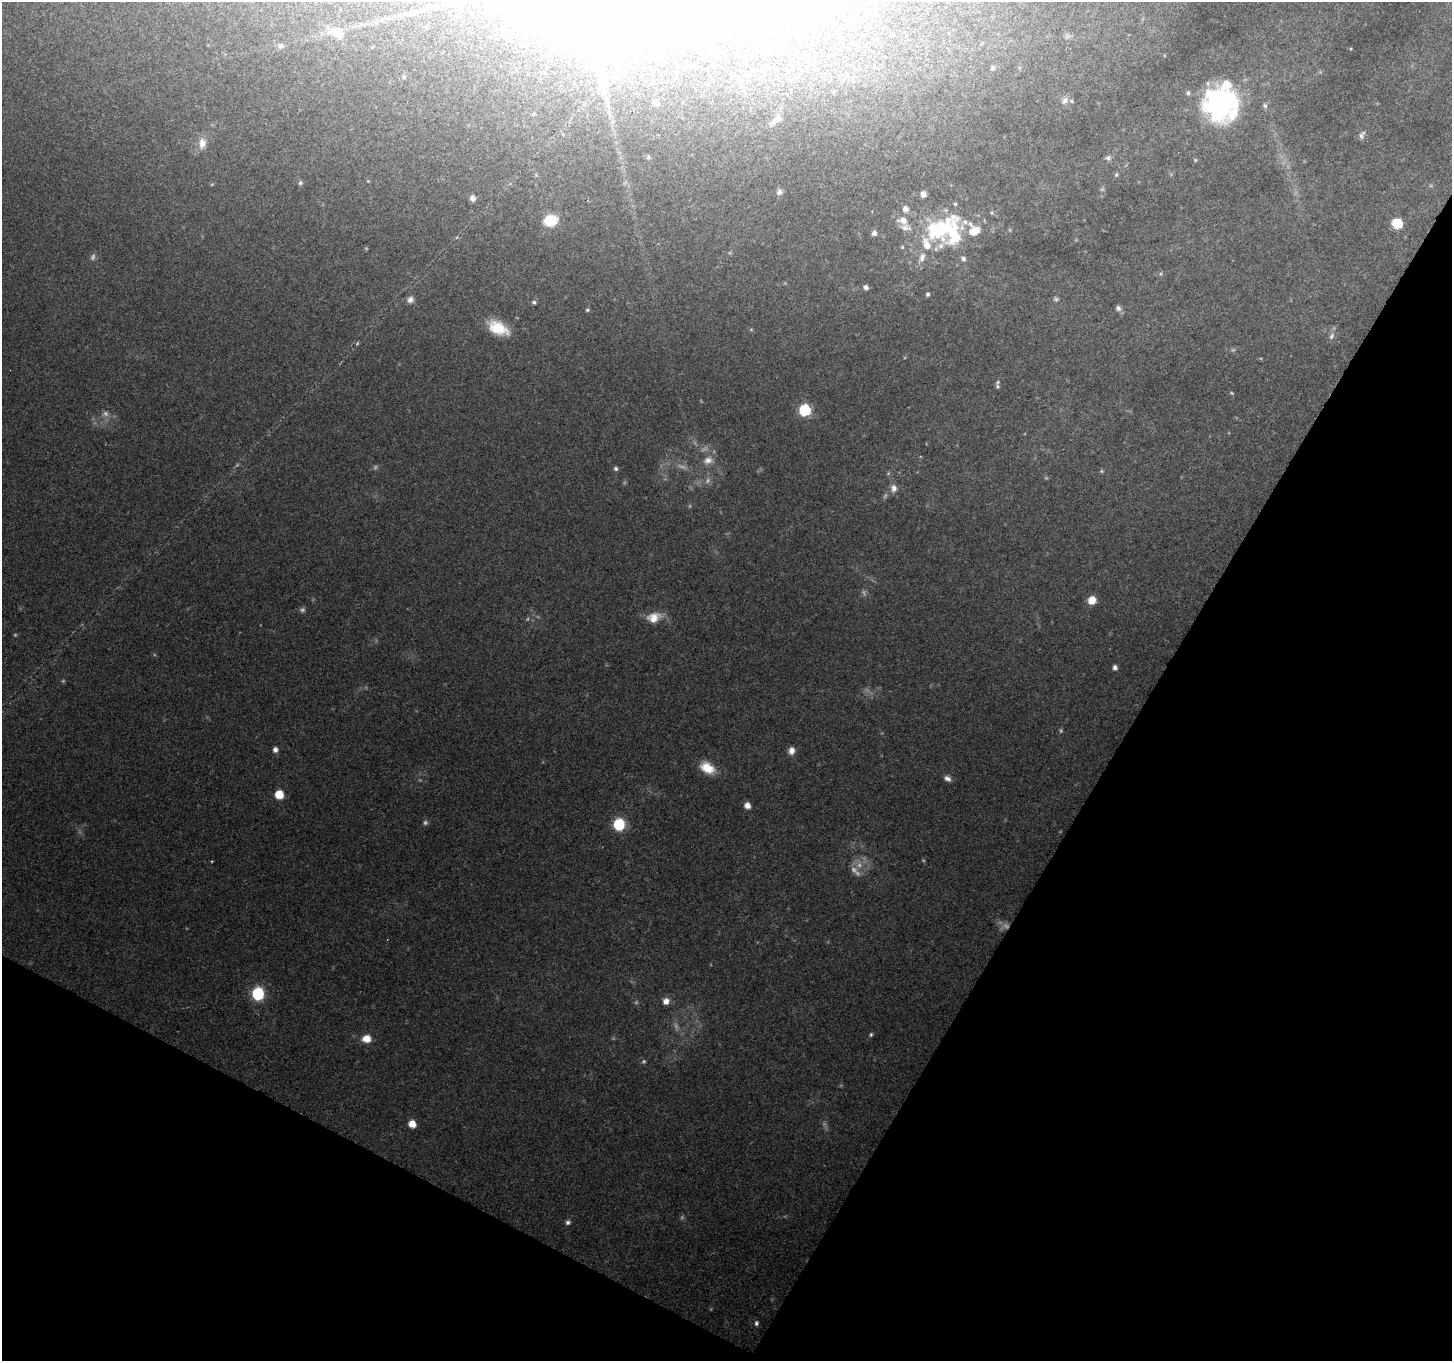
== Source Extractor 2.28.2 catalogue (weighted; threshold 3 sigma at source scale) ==
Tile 15 of 4 x 4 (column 3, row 4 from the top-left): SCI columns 2901-4350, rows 198-1556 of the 5807 x 5895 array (HDU 1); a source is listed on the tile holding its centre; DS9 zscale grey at full resolution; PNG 1454 x 1363 px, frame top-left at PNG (2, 2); no overlay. Shown black and unused: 29% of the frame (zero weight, under 2 of 3 exposures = <1% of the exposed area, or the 3 px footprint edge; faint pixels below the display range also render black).
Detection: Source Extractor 2.28.2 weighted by HDU 2 'WHT'; one run over the whole footprint, this tile lists its part. Background 0.129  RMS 0.0074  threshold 0.0333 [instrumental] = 3 sigma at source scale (4.5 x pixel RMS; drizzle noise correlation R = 1.50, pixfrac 1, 0.0396/0.0396 arcsec/px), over >= 5 px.
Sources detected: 112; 27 too faint to see at this stretch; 5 inside a brighter object's white glare — not listed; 9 inside a brighter listed object's ellipse — not listed separately; the other 71 listed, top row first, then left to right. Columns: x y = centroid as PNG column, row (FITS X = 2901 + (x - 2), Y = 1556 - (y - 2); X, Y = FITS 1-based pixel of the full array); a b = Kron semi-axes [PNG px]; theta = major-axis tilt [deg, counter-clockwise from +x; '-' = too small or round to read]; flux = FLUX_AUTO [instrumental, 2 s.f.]
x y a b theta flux
336 33 28 12 -30 12
1067 35 9 3 -45 1.8
874 40 6 4 -72 1.1
280 46 8 7 - 2.8
715 49 8 8 - 2.7
713 65 4 4 - 1
689 66 7 4 -6 1.1
993 68 7 6 - 2.3
617 75 7 6 - 26
834 91 5 3 - 0.75
1065 100 10 8 49 4.2
656 103 7 6 - 4.2
1221 103 44 40 41 120
1265 105 7 6 - 2
778 118 10 6 -82 2.8
1362 135 12 6 65 2.9
202 143 16 10 87 7.6
648 157 6 5 - 1.7
1108 158 8 6 13 2.4
1195 160 5 4 - 0.86
1116 175 5 5 - 1.3
368 181 4 4 - 0.61
300 183 6 5 - 1.5
1431 186 6 4 -19 0.94
779 192 8 7 - 2.9
923 194 6 5 - 4.8
473 198 6 6 - 3.9
955 204 5 5 - 1.1
905 209 7 6 - 4.3
992 213 5 5 - 1.1
550 220 16 12 14 20
903 220 17 11 -15 8.2
1397 223 7 6 - 33
936 230 35 21 -56 48
973 232 18 10 -73 13
874 233 7 6 - 2.8
902 247 5 4 - 0.94
922 257 14 8 77 5.5
963 259 6 5 - 2.3
866 287 7 6 - 2.5
928 294 5 4 - 1.5
410 299 9 8 - 3.4
1056 299 6 6 - 1.5
534 302 6 4 11 1.5
1118 308 8 7 - 2.5
587 310 5 4 - 1.1
498 328 24 13 -27 20
1331 336 11 6 64 2.9
998 386 8 5 -84 1.7
1232 393 6 3 -44 0.84
805 410 7 6 - 73
708 460 13 10 11 6.4
616 469 6 5 - 1.7
894 488 10 8 79 4.6
1092 600 8 7 - 11
654 617 20 13 17 12
1115 668 5 4 - 3
275 750 6 6 - 3.4
791 751 9 8 - 4.8
707 768 19 12 -29 15
947 778 9 6 -28 3.5
279 795 6 6 - 21
747 806 6 5 - 6.4
619 824 7 7 - 72
258 994 7 6 - 98
666 1001 8 8 - 5.2
871 1034 6 4 76 1.2
366 1039 9 7 -3 10
412 1124 6 5 - 11
568 1222 6 6 - 2
756 1323 7 5 79 1.8